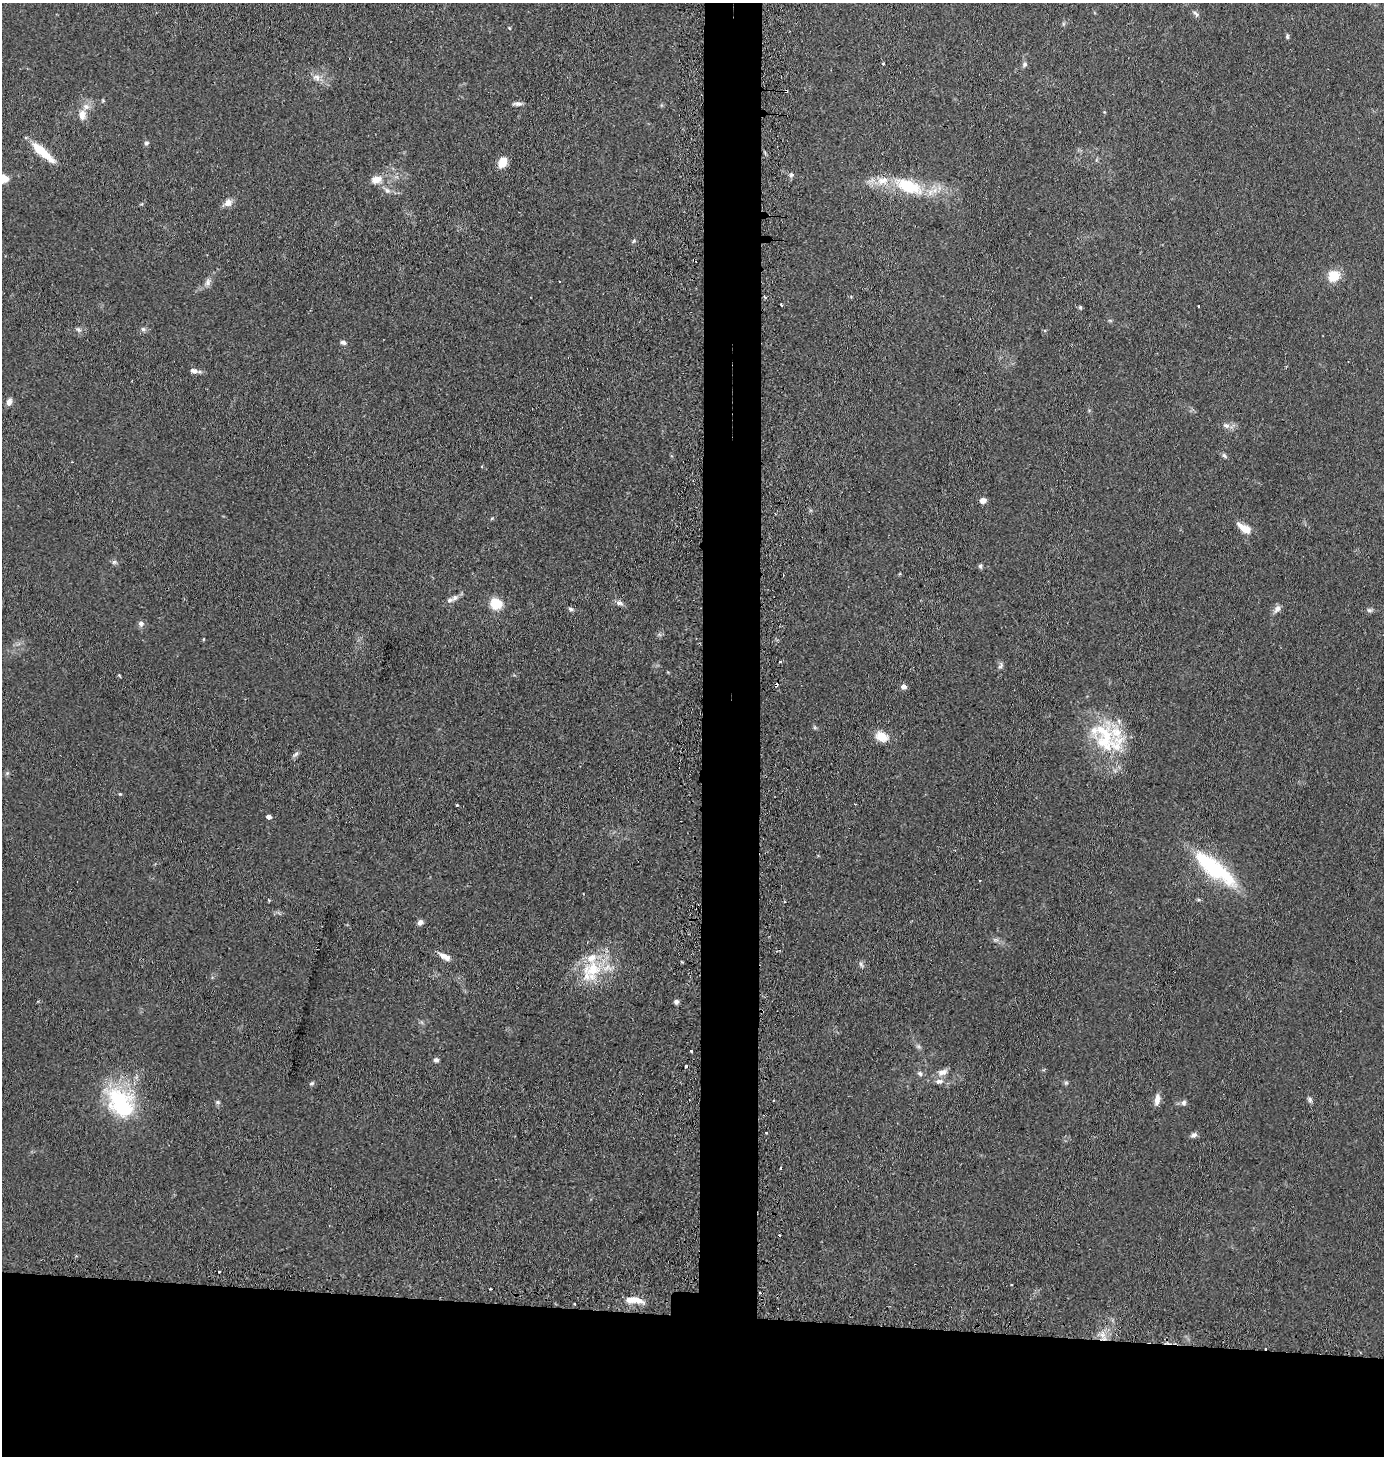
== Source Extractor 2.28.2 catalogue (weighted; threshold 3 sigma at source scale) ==
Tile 8 of 3 x 3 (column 2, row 3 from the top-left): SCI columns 1509-2890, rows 20-1473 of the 4441 x 4403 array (HDU 1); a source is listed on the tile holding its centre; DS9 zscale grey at full resolution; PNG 1386 x 1458 px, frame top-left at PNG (2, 3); no overlay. Shown black and unused: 14% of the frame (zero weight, under 2 of 3 exposures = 4% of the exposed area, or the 3 px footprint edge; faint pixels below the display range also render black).
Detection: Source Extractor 2.28.2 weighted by HDU 2 'WHT'; one run over the whole footprint, this tile lists its part. Background 0.106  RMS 0.0076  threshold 0.0341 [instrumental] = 3 sigma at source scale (4.5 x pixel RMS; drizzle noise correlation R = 1.50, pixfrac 1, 0.05/0.05 arcsec/px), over >= 5 px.
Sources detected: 102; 1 too faint to see at this stretch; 6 cosmic-ray / hot-pixel residue — not listed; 11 inside a brighter listed object's ellipse — not listed separately; the other 84 listed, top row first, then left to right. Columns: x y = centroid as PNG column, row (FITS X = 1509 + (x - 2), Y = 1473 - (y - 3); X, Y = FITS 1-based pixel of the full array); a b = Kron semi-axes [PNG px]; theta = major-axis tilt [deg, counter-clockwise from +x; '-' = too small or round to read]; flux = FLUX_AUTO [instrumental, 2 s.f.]
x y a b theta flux
1196 14 11 5 -44 2.3
509 28 4 4 - 0.74
1287 36 7 4 -86 1.4
883 63 3 3 - 1.4
1025 64 8 6 59 2
316 78 11 9 -28 5.1
786 91 3 3 - 10
517 104 12 5 -2 2.7
82 115 15 10 -89 6.5
146 143 7 5 33 1.6
43 152 32 8 -41 19
502 162 12 8 62 10
791 175 7 6 - 1.9
3 179 8 6 10 17
376 180 13 9 11 8.4
908 186 43 17 -21 42
387 190 9 7 -43 3.2
228 203 12 9 30 5.2
634 241 7 5 42 1.3
694 260 4 3 - 0.73
1333 276 10 9 - 20
208 282 11 7 77 3.5
765 297 3 3 - 1.9
1198 306 3 2 - 0.66
1080 307 6 5 - 1.1
78 329 8 6 -25 2.2
143 329 7 6 - 2
343 342 8 5 -13 2.2
193 371 11 6 -12 3.7
9 401 9 6 70 3.4
1226 425 10 7 -24 3.7
1224 456 8 5 -45 1.6
983 500 7 6 - 4.2
492 518 6 4 19 0.83
1245 528 17 8 -31 10
114 562 7 6 - 1.8
980 566 6 5 - 1.6
455 598 10 7 42 3.3
496 603 9 8 - 25
619 603 11 7 -15 2.9
570 609 6 5 - 1.8
1277 609 13 6 51 3.8
1369 610 8 6 -15 1.8
141 623 8 7 - 2.9
204 639 5 3 - 0.58
1001 666 9 6 52 2
119 675 5 4 - 0.68
776 685 4 3 - 4.5
903 687 6 6 - 3.5
815 727 7 4 -45 1.1
882 737 13 9 -22 14
1104 738 51 33 -81 56
296 754 11 5 51 2.1
120 794 5 4 - 0.81
457 805 3 3 - 1.3
269 817 5 4 - 3.2
1214 868 62 19 -37 66
420 922 8 6 52 2.7
995 940 10 5 0 2
444 956 16 7 -30 6.1
861 965 10 5 -58 2.1
593 969 33 24 78 37
676 1001 7 6 - 2
691 1051 3 3 - 2.1
436 1060 6 6 - 2.3
686 1066 3 3 - 3
942 1072 14 8 21 5.1
920 1073 8 6 -31 2.1
939 1081 11 7 7 3.7
312 1083 7 4 29 1.3
1066 1083 6 5 - 1.3
1157 1099 14 6 82 5.5
1310 1100 8 6 -69 2
120 1102 45 31 -51 71
218 1102 6 5 - 1.4
1184 1103 8 7 - 2.3
767 1133 3 2 - 0.95
1194 1135 9 6 29 2.5
779 1235 3 3 - 1.1
219 1271 3 2 - 1.1
490 1289 3 3 - 2.8
634 1300 24 7 -14 10
575 1304 2 2 - 0.91
1102 1335 9 7 81 4.8
Overlapping masked pixels (flux is a lower limit): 3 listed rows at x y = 786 91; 694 260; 776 685
Isophote crosses this tile's border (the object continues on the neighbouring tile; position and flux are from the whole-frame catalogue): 1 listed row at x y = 3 179